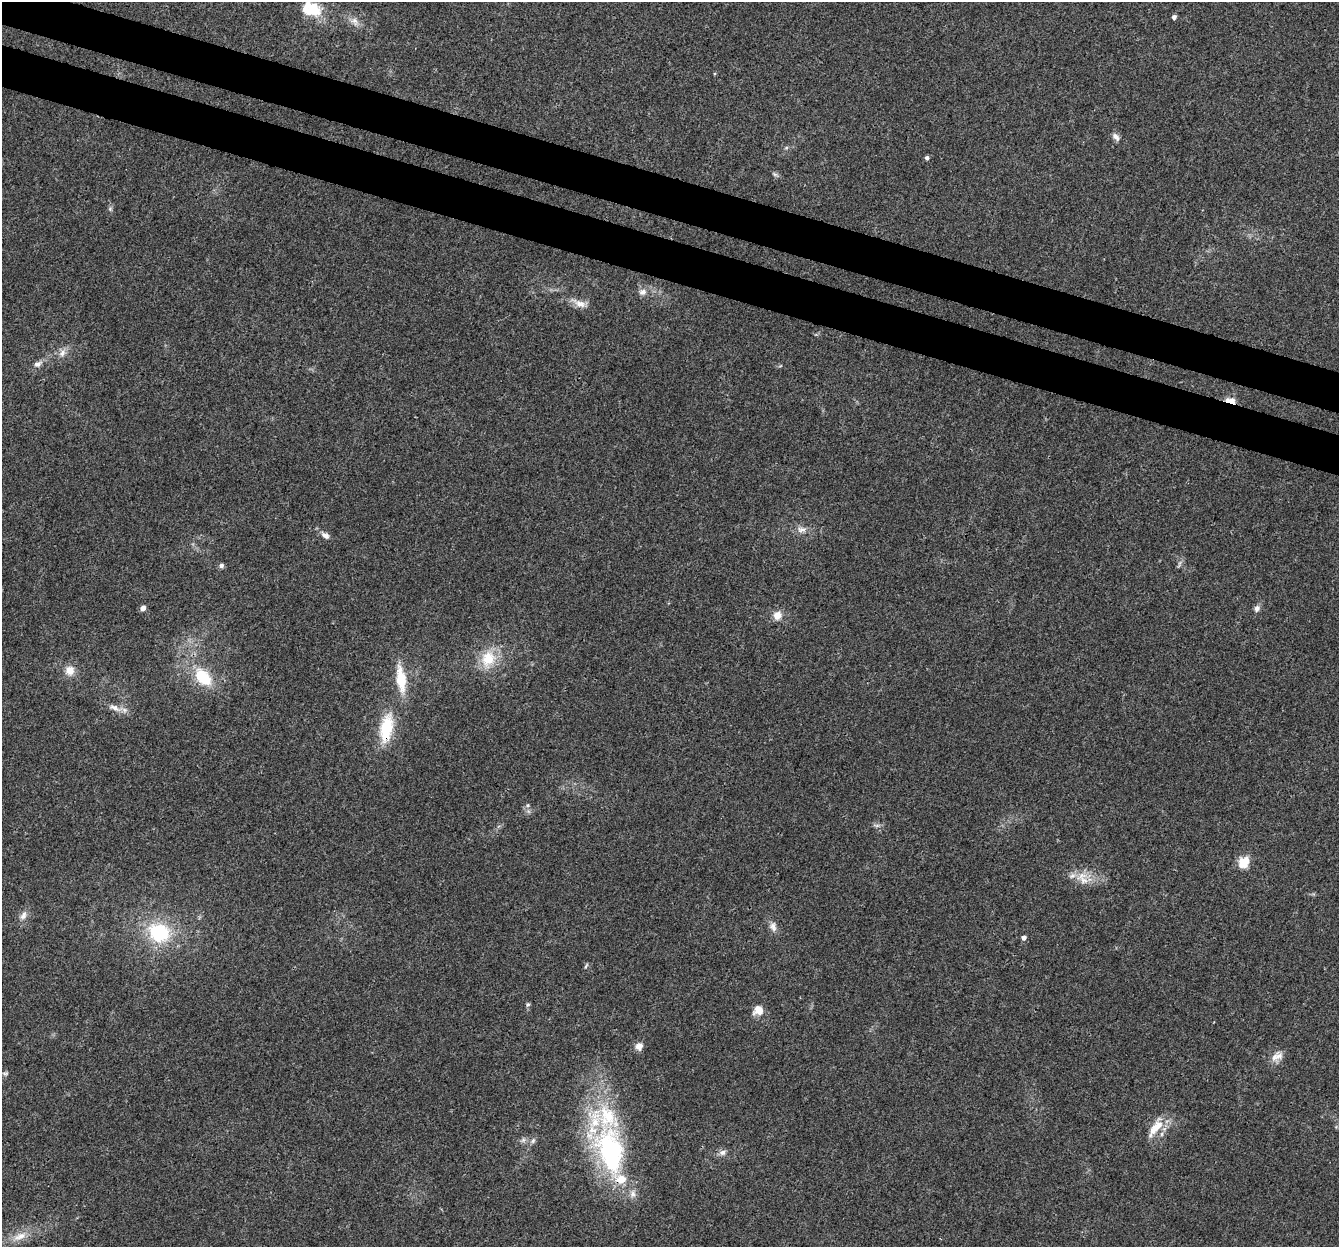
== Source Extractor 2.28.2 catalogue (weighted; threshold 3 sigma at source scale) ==
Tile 11 of 4 x 4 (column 3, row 3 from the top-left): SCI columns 2702-4038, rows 1580-2824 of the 5395 x 5585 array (HDU 1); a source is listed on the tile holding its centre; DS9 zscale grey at full resolution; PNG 1341 x 1249 px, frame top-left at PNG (2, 2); no overlay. Shown black and unused: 7% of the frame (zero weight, under 3 of 4 exposures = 5% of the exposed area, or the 3 px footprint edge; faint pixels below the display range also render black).
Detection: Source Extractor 2.28.2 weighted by HDU 2 'WHT'; one run over the whole footprint, this tile lists its part. Background 0.03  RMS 0.0032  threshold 0.0144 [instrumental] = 3 sigma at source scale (4.5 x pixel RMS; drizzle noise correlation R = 1.50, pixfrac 1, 0.0396/0.0396 arcsec/px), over >= 5 px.
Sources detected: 52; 7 inside a brighter listed object's ellipse — not listed separately; the other 45 listed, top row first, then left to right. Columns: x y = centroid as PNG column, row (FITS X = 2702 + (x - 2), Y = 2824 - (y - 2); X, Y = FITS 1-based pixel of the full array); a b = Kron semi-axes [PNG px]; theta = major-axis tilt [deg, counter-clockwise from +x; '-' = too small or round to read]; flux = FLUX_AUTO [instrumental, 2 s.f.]
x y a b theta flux
313 9 28 15 -46 9.5
1174 17 4 4 - 1.1
355 21 13 8 -63 2.2
1116 137 11 7 -46 1.5
786 148 6 4 19 0.44
927 158 4 4 - 0.95
775 174 9 5 -23 0.69
110 209 6 5 - 0.56
642 292 10 8 23 1.8
579 303 24 9 -24 3.2
62 353 11 8 57 2
37 364 11 7 14 1.5
1231 401 8 4 -15 12
802 529 14 8 2 2.2
325 535 12 7 -32 1.7
1180 563 7 4 71 0.69
221 565 6 5 - 0.98
143 608 5 4 - 2.3
1257 608 9 7 69 1.3
777 615 10 9 - 3.1
488 659 22 18 67 9.9
70 670 12 12 - 3.4
203 677 27 17 -49 12
401 679 29 11 -82 10
115 708 22 8 -20 2.9
386 728 35 14 81 14
528 805 7 6 - 0.7
1244 862 6 5 - 22
1084 880 17 13 -32 4.5
23 915 13 8 65 2
773 926 13 10 -82 2
159 933 27 22 -22 22
1024 938 5 4 - 1.7
586 966 9 3 60 0.43
528 1004 6 5 - 0.57
758 1010 14 12 15 3.2
639 1046 10 9 - 1.9
1278 1056 14 11 69 2.8
5 1073 8 5 2 0.66
1158 1126 27 13 59 6.5
523 1140 7 6 - 0.88
533 1141 8 5 63 0.82
722 1152 10 8 15 1.5
611 1154 67 37 -69 56
20 1236 23 9 22 4.4
Overlapping masked pixels (flux is a lower limit): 2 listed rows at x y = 1231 401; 386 728
Isophote crosses this tile's border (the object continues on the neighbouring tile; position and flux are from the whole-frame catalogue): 1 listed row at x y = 313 9